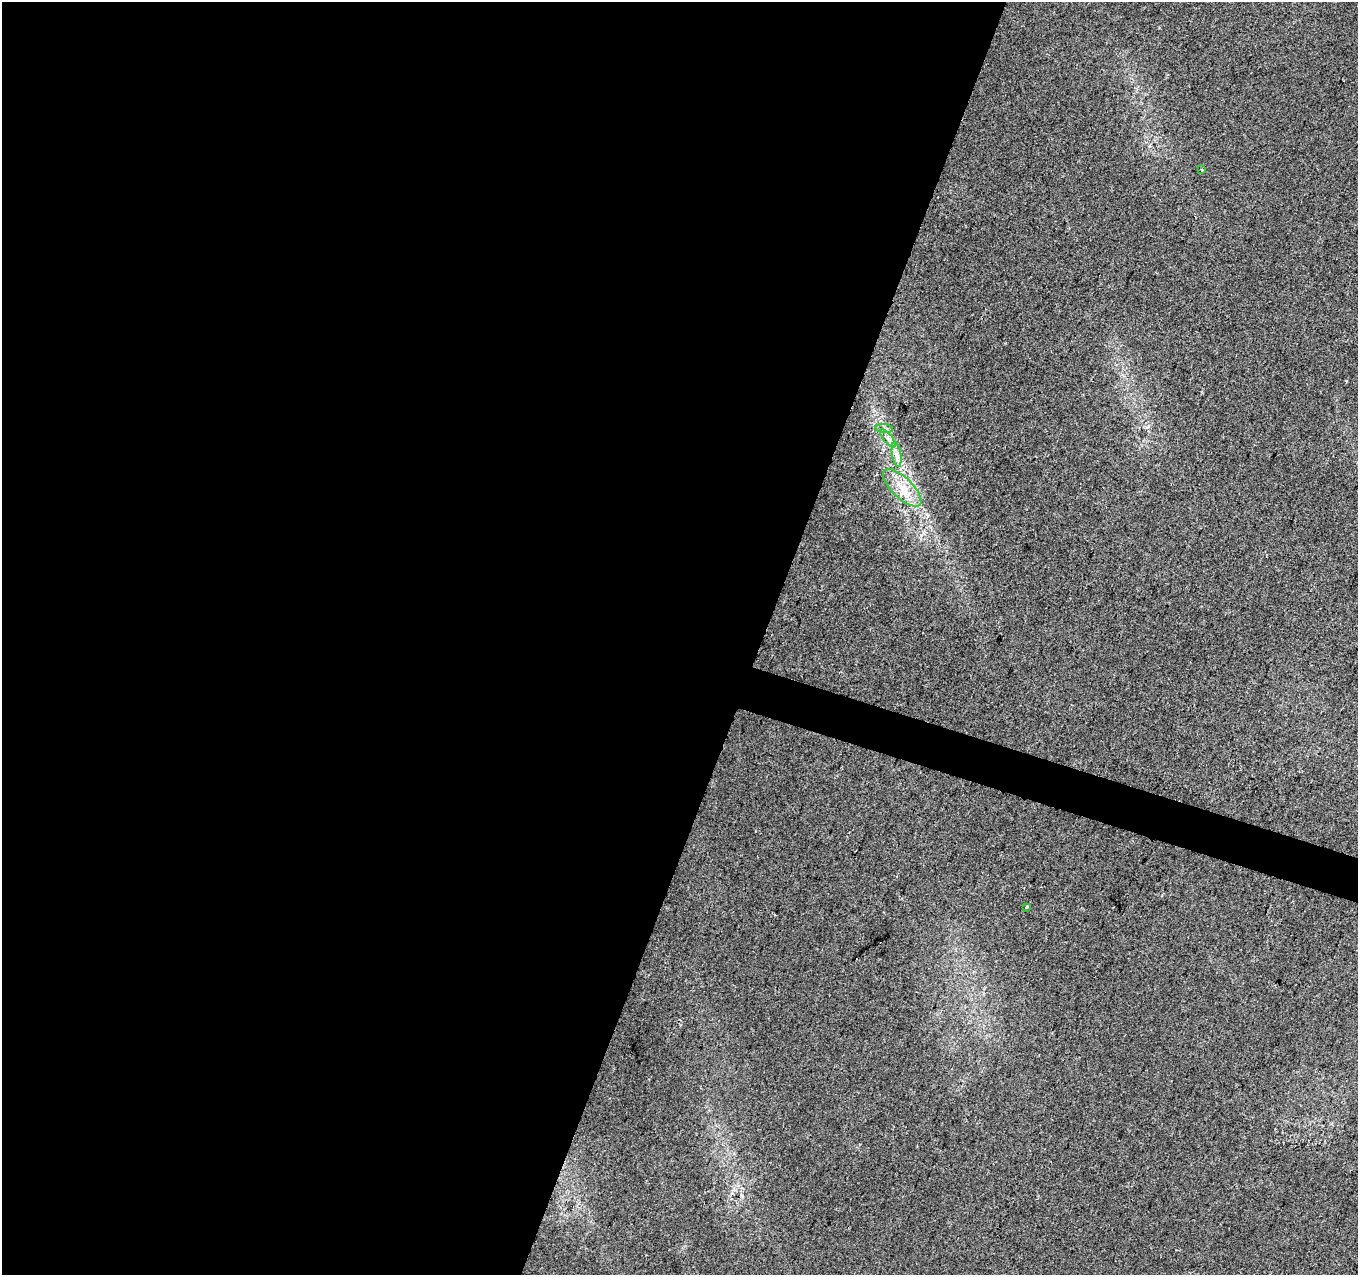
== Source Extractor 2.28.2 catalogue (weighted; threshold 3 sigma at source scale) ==
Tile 5 of 4 x 4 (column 1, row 2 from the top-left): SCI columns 8-1363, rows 2823-4095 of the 5432 x 5581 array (HDU 1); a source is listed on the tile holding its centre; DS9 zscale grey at full resolution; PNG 1360 x 1277 px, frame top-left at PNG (2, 2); each listed source drawn as its Kron ellipse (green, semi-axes under 4 px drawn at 4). Shown black and unused: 58% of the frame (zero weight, under 2 of 3 exposures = <1% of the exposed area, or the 3 px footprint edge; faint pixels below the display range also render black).
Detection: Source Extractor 2.28.2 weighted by HDU 2 'WHT'; one run over the whole footprint, this tile lists its part. Background 0.041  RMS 0.0067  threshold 0.0301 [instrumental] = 3 sigma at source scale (4.5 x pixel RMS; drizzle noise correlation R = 1.50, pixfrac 1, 0.0396/0.0396 arcsec/px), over >= 5 px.
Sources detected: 8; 1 cosmic-ray / hot-pixel residue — neither listed nor drawn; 1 inside a brighter listed object's ellipse — not listed separately; the other 6 listed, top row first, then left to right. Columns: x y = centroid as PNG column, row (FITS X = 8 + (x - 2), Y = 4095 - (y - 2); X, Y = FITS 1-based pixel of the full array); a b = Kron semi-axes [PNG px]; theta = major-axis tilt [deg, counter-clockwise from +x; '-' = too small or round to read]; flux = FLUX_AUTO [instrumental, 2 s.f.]
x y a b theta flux
1202 170 4 3 - 2.5
884 429 9 4 -7 1.8
888 439 11 3 -50 2.3
897 455 12 4 -81 3.7
902 488 25 10 -44 13
1026 907 3 3 - 3.7